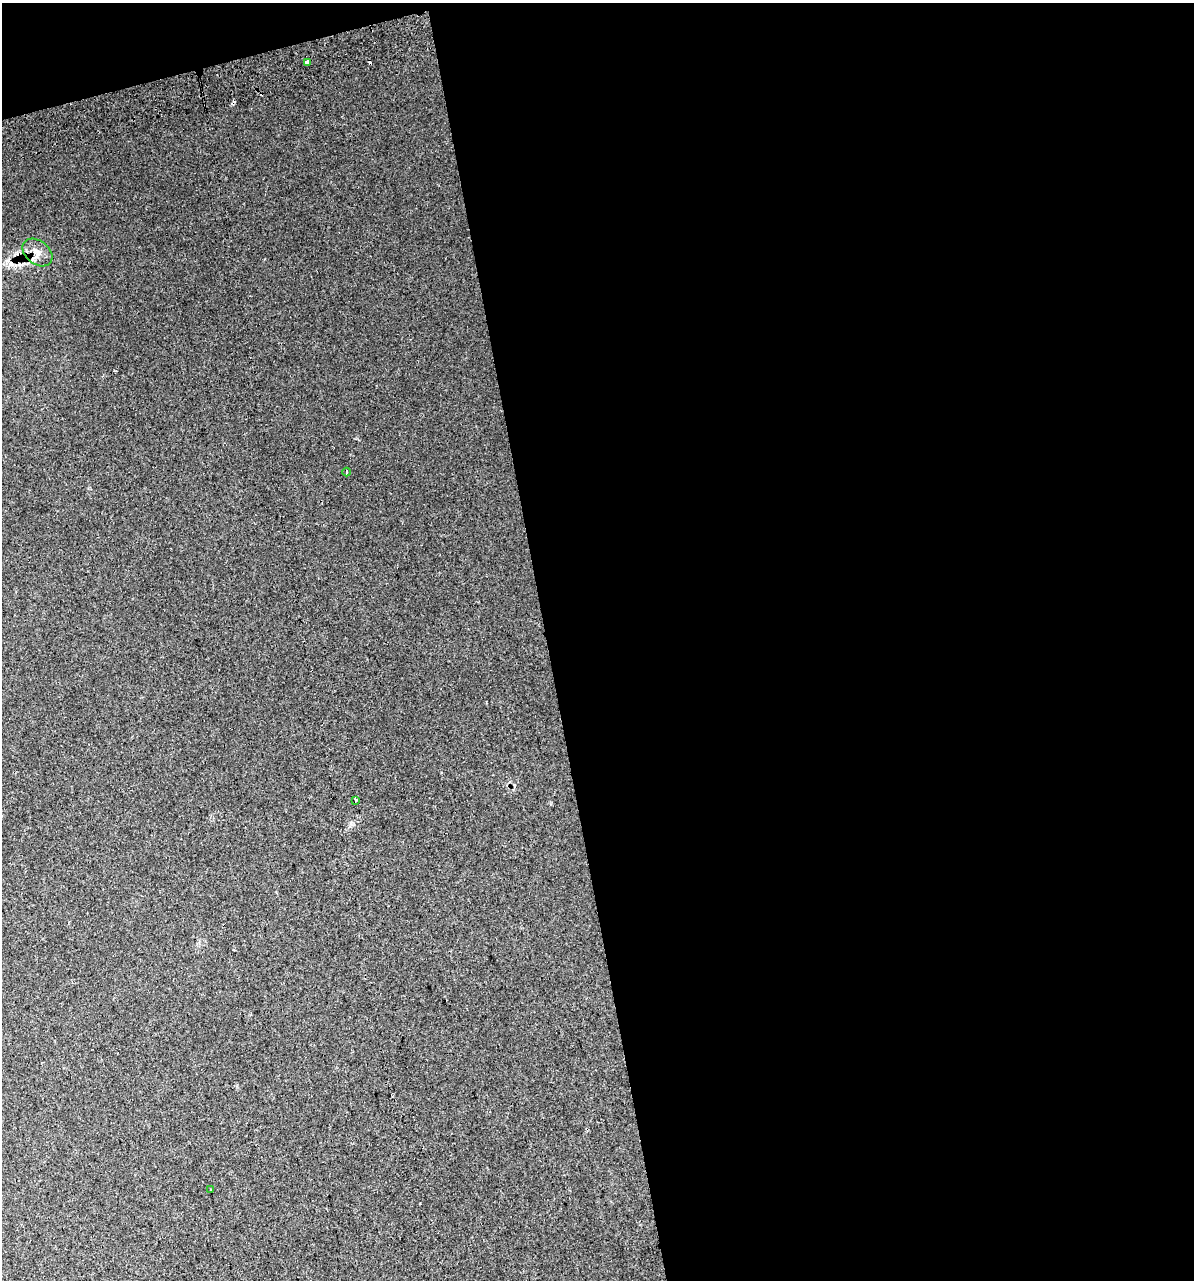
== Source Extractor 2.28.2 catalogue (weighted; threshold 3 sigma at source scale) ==
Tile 4 of 4 x 4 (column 4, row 1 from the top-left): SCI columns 3631-4822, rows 3878-5155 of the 4924 x 5196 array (HDU 1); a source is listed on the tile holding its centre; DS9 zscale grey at full resolution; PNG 1196 x 1282 px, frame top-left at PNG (2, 3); each listed source drawn as its Kron ellipse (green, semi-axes under 4 px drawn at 4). Shown black and unused: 56% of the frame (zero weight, under 2 of 3 exposures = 2% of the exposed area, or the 3 px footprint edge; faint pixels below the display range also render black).
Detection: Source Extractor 2.28.2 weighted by HDU 2 'WHT'; one run over the whole footprint, this tile lists its part. Background 0.0387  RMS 0.01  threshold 0.0466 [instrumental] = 3 sigma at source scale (4.5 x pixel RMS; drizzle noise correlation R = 1.50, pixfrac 1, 0.0396/0.0396 arcsec/px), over >= 5 px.
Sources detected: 7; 2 cosmic-ray / hot-pixel residue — neither listed nor drawn; the other 5 listed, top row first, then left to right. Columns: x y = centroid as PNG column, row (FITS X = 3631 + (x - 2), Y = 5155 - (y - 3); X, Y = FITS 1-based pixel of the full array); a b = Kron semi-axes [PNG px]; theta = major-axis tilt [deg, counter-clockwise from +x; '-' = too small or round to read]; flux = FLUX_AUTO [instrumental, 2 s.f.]
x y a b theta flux
308 63 4 3 - 81
37 252 17 11 -39 11
347 472 4 3 - 1.1
356 800 3 3 - 1.4
211 1190 3 2 - 0.92
Overlapping masked pixels (flux is a lower limit): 1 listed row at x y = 37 252